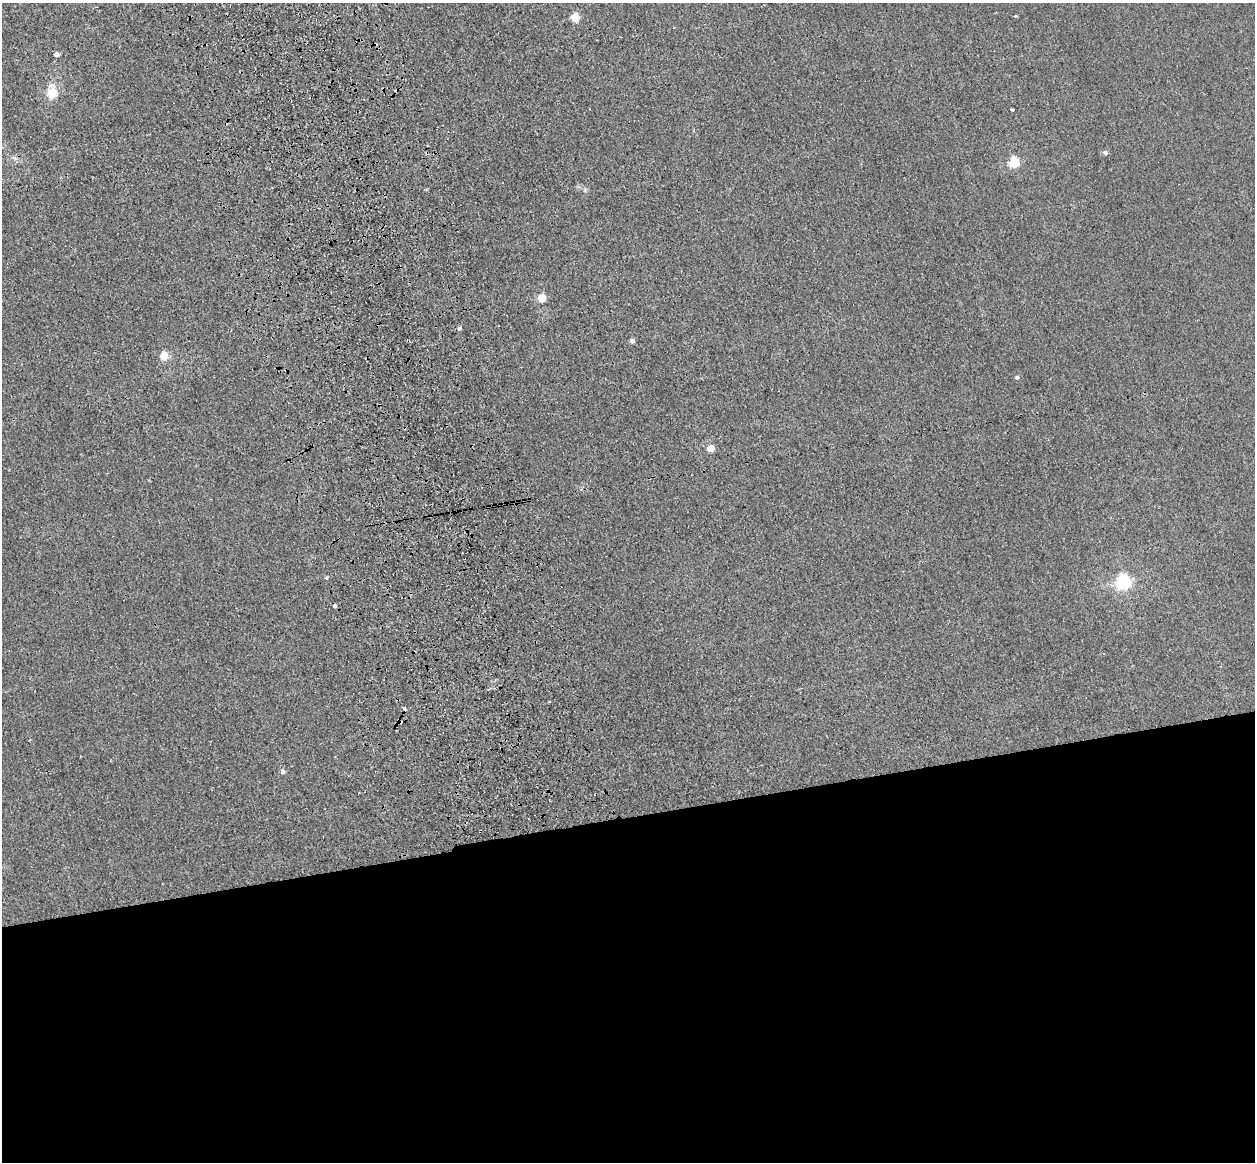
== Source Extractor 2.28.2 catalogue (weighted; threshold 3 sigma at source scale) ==
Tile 15 of 4 x 4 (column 3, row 4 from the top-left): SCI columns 2621-3873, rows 285-1444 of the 5241 x 5093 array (HDU 1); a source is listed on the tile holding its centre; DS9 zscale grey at full resolution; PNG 1257 x 1164 px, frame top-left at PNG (2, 3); no overlay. Shown black and unused: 30% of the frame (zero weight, under 3 of 4 exposures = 6% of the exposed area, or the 3 px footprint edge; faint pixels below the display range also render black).
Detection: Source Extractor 2.28.2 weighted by HDU 2 'WHT'; one run over the whole footprint, this tile lists its part. Background 0.0213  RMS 0.0051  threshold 0.0228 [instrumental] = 3 sigma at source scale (4.5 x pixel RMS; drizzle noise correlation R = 1.50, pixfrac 1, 0.05/0.05 arcsec/px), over >= 5 px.
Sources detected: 22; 5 cosmic-ray / hot-pixel residue — not listed; the other 17 listed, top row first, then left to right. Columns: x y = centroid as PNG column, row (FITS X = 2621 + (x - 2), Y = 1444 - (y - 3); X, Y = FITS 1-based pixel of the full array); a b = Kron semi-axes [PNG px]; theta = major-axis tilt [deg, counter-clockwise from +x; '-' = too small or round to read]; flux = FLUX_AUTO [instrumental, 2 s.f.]
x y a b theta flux
575 17 5 5 - 21
56 55 4 4 - 2.7
52 92 22 15 90 8
1012 110 4 3 - 1.6
1105 152 7 6 - 1.1
1014 162 5 5 - 43
542 298 5 5 - 16
459 328 5 5 - 1.2
408 341 4 3 - 0.63
632 341 5 5 - 1.7
163 356 5 5 - 18
1017 377 5 5 - 0.95
711 449 5 5 - 11
1124 582 6 6 - 130
550 702 3 2 - 0.78
404 709 4 3 - 2.1
283 772 6 5 - 1.9
Overlapping masked pixels (flux is a lower limit): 2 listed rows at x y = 408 341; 404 709